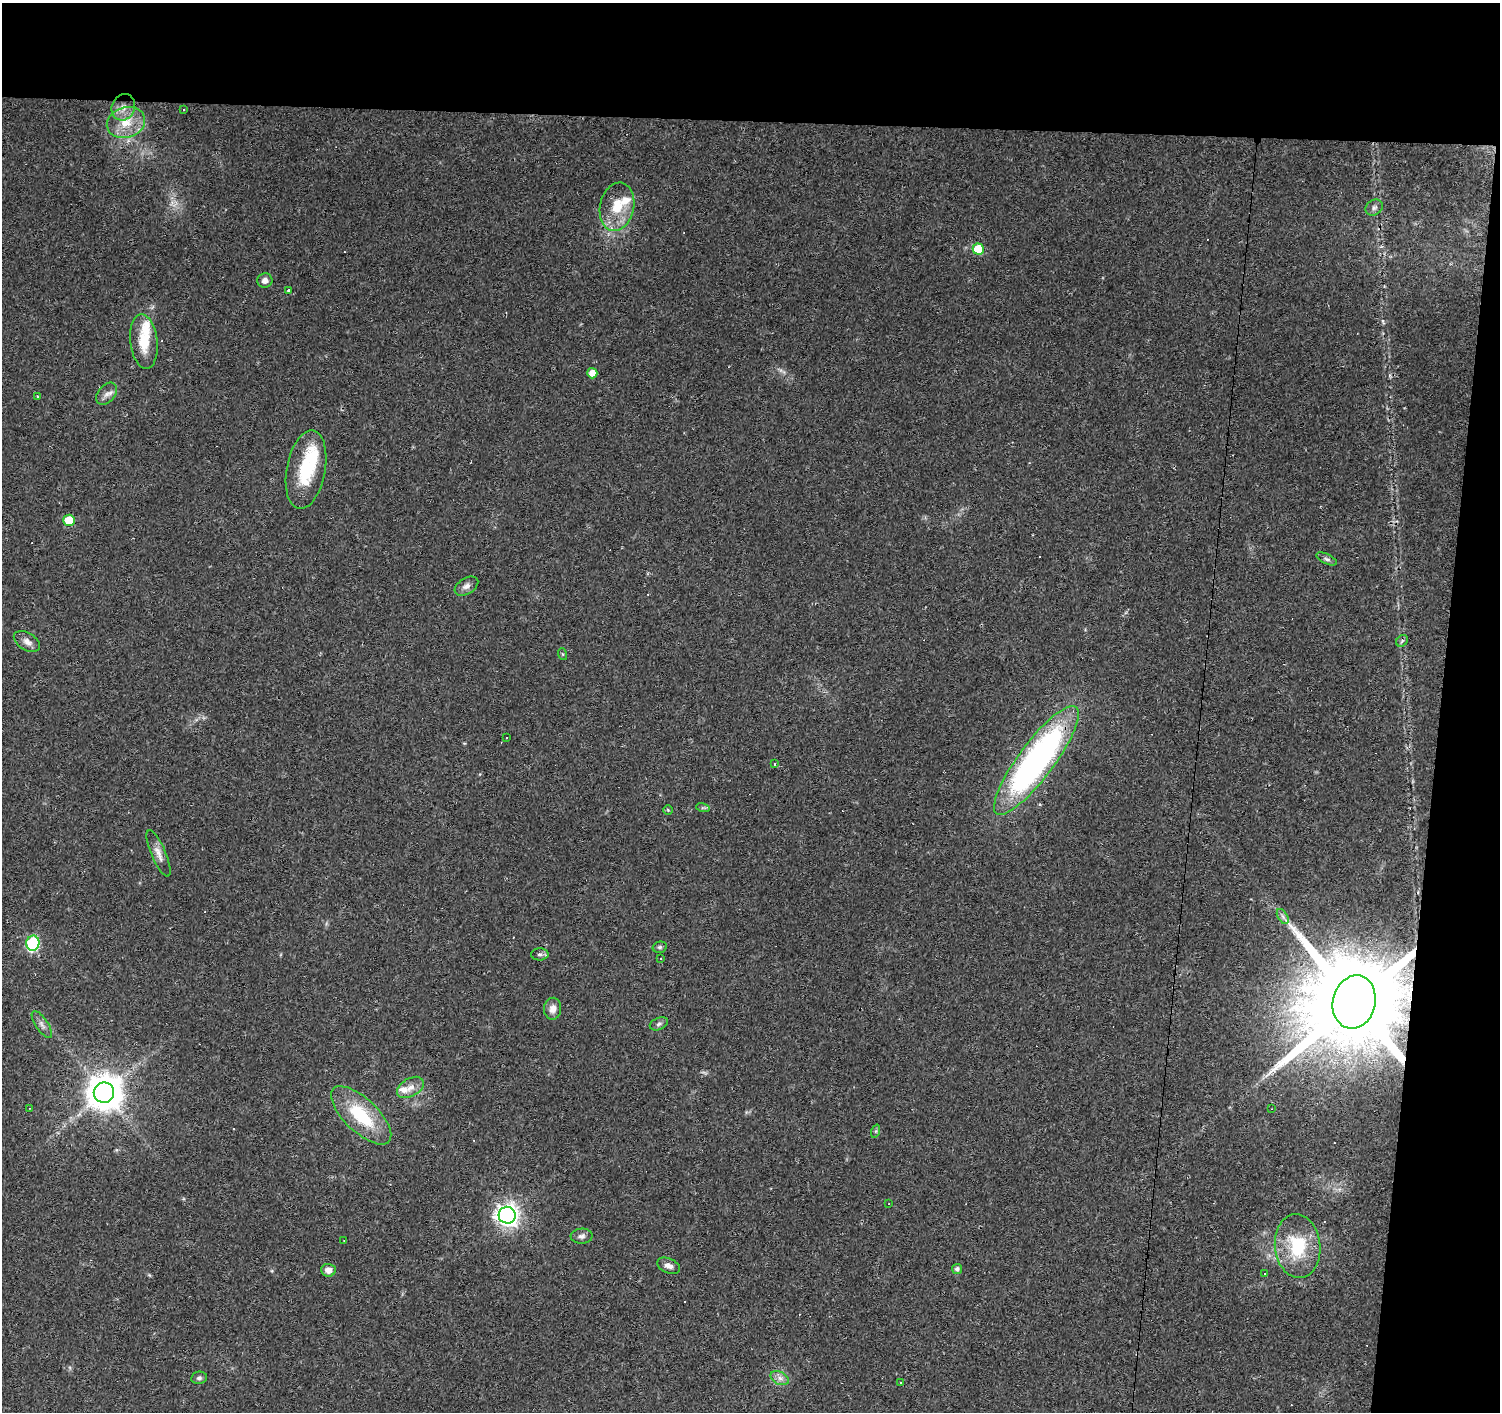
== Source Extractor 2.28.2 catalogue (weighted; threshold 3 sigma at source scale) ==
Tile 3 of 3 x 3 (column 3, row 1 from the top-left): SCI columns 3000-4497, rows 3100-4509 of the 4497 x 4734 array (HDU 1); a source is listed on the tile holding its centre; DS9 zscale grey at full resolution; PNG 1502 x 1414 px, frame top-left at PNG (2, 3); each listed source drawn as its Kron ellipse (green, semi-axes under 4 px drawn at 4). Shown black and unused: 12% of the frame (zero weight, under 2 of 3 exposures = <1% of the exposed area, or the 3 px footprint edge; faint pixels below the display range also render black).
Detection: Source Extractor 2.28.2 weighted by HDU 2 'WHT'; one run over the whole footprint, this tile lists its part. Background 0.0299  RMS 0.0048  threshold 0.0214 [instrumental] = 3 sigma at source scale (4.5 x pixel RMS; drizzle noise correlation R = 1.50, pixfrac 1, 0.0396/0.0396 arcsec/px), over >= 5 px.
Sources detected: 78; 1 too faint to see at this stretch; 1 inside a brighter object's white glare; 21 cosmic-ray / hot-pixel residue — neither listed nor drawn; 3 inside a brighter listed object's ellipse — not listed separately; the other 52 listed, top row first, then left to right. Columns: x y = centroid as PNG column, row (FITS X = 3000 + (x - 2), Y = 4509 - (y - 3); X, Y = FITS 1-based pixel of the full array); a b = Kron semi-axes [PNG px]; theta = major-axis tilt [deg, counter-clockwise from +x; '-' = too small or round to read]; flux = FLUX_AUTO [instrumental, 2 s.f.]
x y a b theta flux
123 107 13 11 66 5.2
184 110 3 2 - 0.44
126 122 19 15 17 11
617 207 24 17 79 14
1374 207 9 7 29 1.7
978 249 5 5 - 17
265 281 7 7 - 2.2
289 290 4 3 - 0.89
144 342 28 13 -84 13
592 373 5 5 - 4.6
107 394 13 8 48 2.5
37 397 3 3 - 6.7
306 470 40 19 79 26
69 520 6 5 - 12
1327 559 11 5 -25 1.3
466 586 13 8 32 2.4
1402 641 6 5 - 1
27 642 14 8 -32 2.9
562 654 6 4 -71 0.53
507 737 3 3 - 0.54
1036 760 67 17 53 170
775 764 3 3 - 0.79
703 808 7 4 -17 0.78
668 810 5 4 - 0.61
158 853 25 7 -67 3.9
1283 917 8 5 -59 1.4
33 943 7 6 - 57
660 947 7 5 14 0.97
540 954 8 6 1 1.3
661 959 3 3 - 0.84
1354 1002 27 21 77 14000
553 1009 11 8 86 3.4
42 1024 16 6 -56 2.3
659 1024 9 6 24 1.3
410 1087 15 9 30 4
104 1093 10 10 - 1100
29 1108 3 2 - 0.4
1272 1109 3 2 - 0.3
361 1115 38 16 -44 27
876 1131 7 4 72 0.71
889 1204 3 2 - 0.36
507 1215 8 8 - 300
582 1236 11 7 3 1.9
344 1241 3 2 - 0.3
1298 1246 32 22 -84 27
669 1266 12 7 -22 2.7
957 1269 5 5 - 1.5
328 1270 7 6 - 3.3
1264 1273 3 3 - 4.1
199 1378 8 6 9 1.3
780 1378 10 6 -28 2.3
900 1383 3 2 - 0.56
Overlapping masked pixels (flux is a lower limit): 1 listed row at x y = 1354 1002